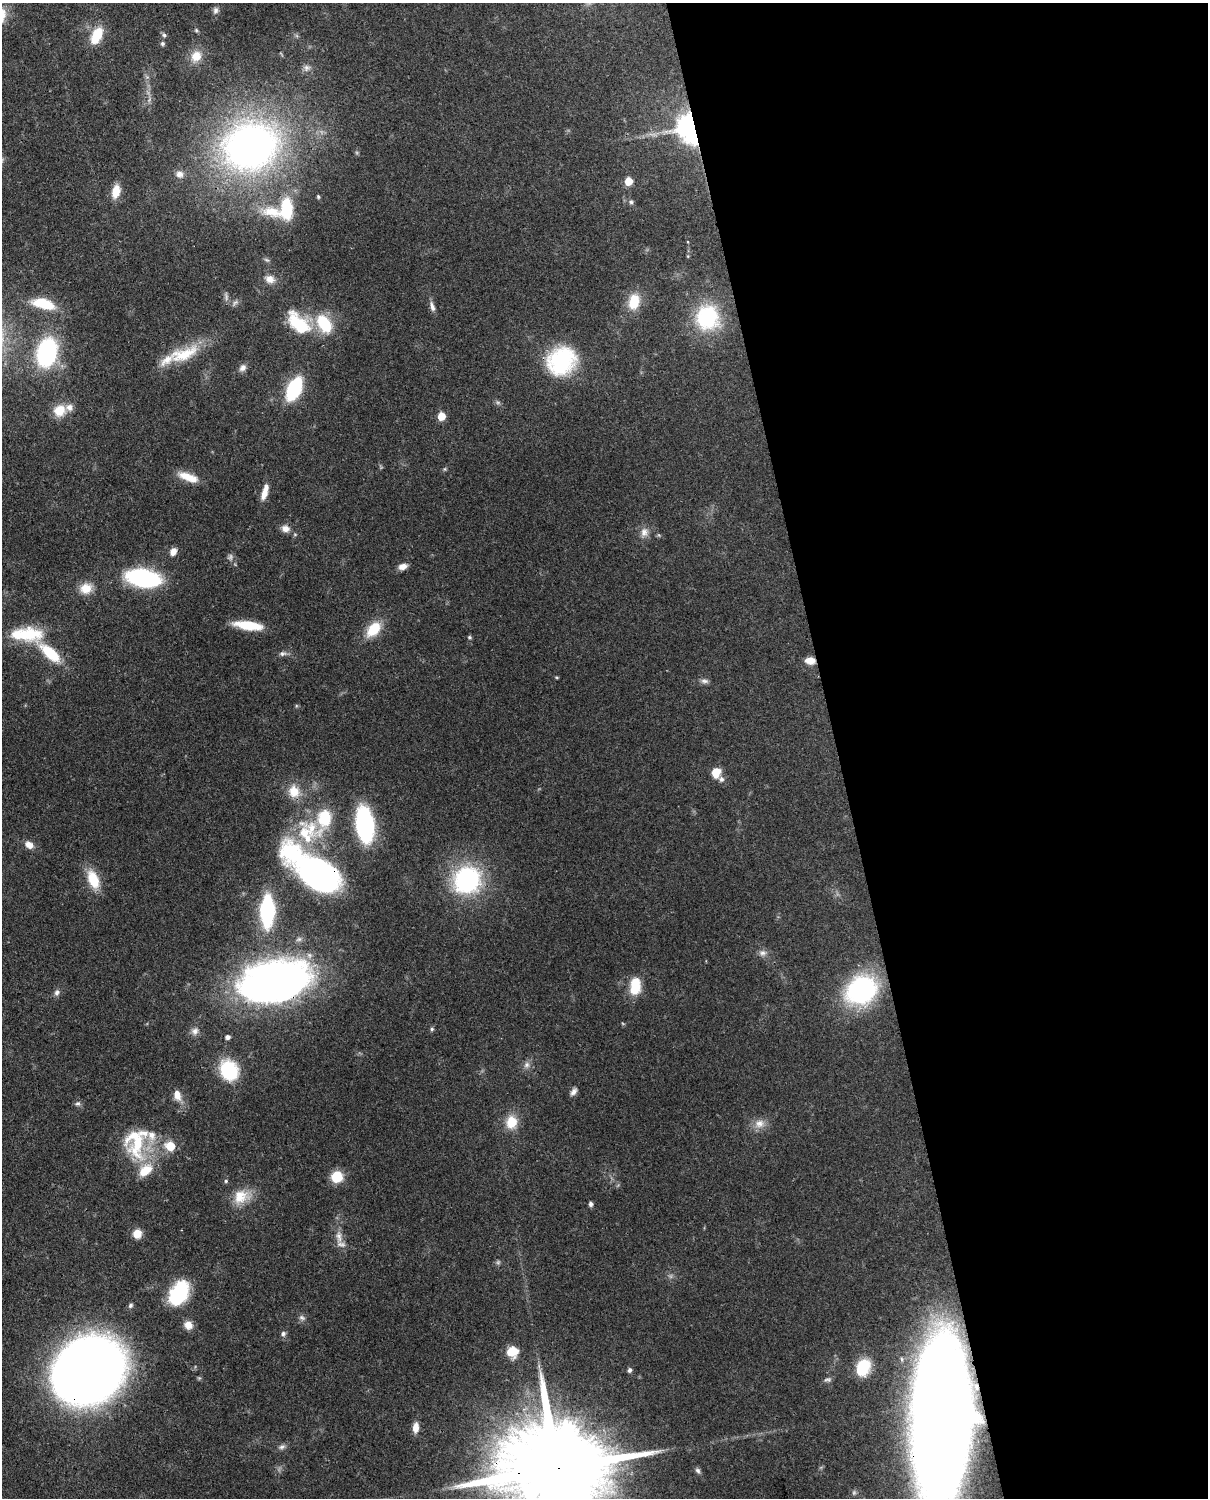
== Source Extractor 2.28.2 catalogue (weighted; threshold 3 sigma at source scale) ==
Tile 8 of 4 x 3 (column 4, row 2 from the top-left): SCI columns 3706-4911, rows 1651-3146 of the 5000 x 4909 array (HDU 1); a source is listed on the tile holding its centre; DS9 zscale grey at full resolution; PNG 1210 x 1500 px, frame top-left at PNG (2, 3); no overlay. Shown black and unused: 31% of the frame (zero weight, under 3 of 4 exposures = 7% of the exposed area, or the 3 px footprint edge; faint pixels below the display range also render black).
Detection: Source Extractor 2.28.2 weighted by HDU 2 'WHT'; one run over the whole footprint, this tile lists its part. Background 0.0858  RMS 0.0039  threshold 0.0177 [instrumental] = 3 sigma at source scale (4.5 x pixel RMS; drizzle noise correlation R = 1.50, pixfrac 1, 0.05/0.05 arcsec/px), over >= 5 px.
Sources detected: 113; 7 too faint to see at this stretch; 2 inside a brighter object's white glare — not listed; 8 inside a brighter listed object's ellipse — not listed separately; the other 96 listed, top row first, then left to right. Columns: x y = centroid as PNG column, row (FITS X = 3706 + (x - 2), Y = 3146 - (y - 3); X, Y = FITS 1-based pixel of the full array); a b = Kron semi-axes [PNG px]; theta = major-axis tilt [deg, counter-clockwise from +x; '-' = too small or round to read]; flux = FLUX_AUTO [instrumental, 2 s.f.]
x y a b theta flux
215 10 10 7 73 1.4
196 30 6 4 -47 0.6
164 35 6 5 - 0.85
96 36 14 8 63 15
163 43 6 6 - 0.78
196 56 14 12 57 6.3
307 68 10 9 - 2
689 128 22 17 -71 89
250 146 50 43 21 200
179 174 11 9 -32 2.4
629 181 5 5 - 11
116 191 15 9 78 6.5
318 197 5 4 - 0.53
631 202 6 6 - 0.86
286 209 26 14 88 17
272 212 28 15 -7 11
267 260 9 4 -35 0.77
270 279 13 10 -17 3.5
634 302 18 12 79 9.8
235 303 12 5 45 1.2
43 304 25 11 -14 13
432 307 14 6 -71 1.9
707 317 32 30 -82 29
299 323 32 17 -37 19
324 324 20 13 -57 18
47 352 25 17 76 49
183 354 47 17 20 16
561 361 25 22 40 46
242 368 10 8 47 2
294 389 15 8 64 46
59 410 15 14 - 7.7
441 416 5 5 - 11
445 469 6 4 89 0.51
188 477 24 8 -20 6.8
264 493 14 7 72 3.9
285 529 11 9 -15 2.6
644 532 13 11 83 3.1
173 551 9 7 64 2.6
403 566 9 6 17 2.9
143 578 26 13 -11 64
86 588 15 13 15 5.9
248 625 29 8 -8 13
374 629 19 12 47 11
27 634 39 16 -2 19
470 637 5 5 - 0.64
50 653 27 11 -40 15
283 654 10 6 10 1.4
810 660 11 7 -4 3.9
556 677 5 3 - 0.4
704 681 11 6 -11 1.4
716 772 10 9 - 6
294 791 18 16 -71 7.3
365 824 23 11 -82 84
309 831 39 34 -4 29
29 845 10 7 -35 3.2
316 871 49 19 -37 180
93 879 20 11 -68 12
467 880 26 24 63 57
267 911 21 9 89 59
762 953 11 8 0 1.9
275 981 47 27 12 310
635 986 18 11 85 11
861 990 24 20 32 80
57 993 9 7 73 1.4
432 1029 6 5 - 0.76
195 1031 11 10 - 2.3
228 1037 5 5 - 1.5
527 1065 10 8 74 1.9
229 1070 20 16 -60 24
573 1092 10 6 55 1.8
177 1095 14 9 -75 4
78 1103 9 4 1 0.89
511 1122 14 12 81 8.7
759 1124 15 12 11 4
138 1143 51 23 79 23
170 1146 6 6 - 14
337 1177 9 9 - 13
226 1181 5 5 - 0.59
241 1197 23 18 26 8.7
591 1204 6 5 - 1.1
137 1234 8 8 - 5.9
339 1237 20 8 -85 4.1
178 1294 24 15 58 29
131 1305 7 5 58 0.89
188 1325 11 10 - 3.3
283 1334 6 6 - 1.1
512 1352 10 9 - 9.5
863 1367 21 16 67 21
88 1369 47 40 34 720
629 1370 6 5 - 0.97
827 1380 11 6 8 1.1
942 1416 93 41 -88 600
416 1427 11 7 86 3.3
282 1447 10 6 19 1.3
558 1468 51 21 7 15000
698 1471 8 6 -54 1.1
Overlapping masked pixels (flux is a lower limit): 7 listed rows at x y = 689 128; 810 660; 316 871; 275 981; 88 1369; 942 1416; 558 1468
Isophote crosses this tile's border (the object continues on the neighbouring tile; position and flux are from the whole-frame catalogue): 3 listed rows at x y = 88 1369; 942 1416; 558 1468